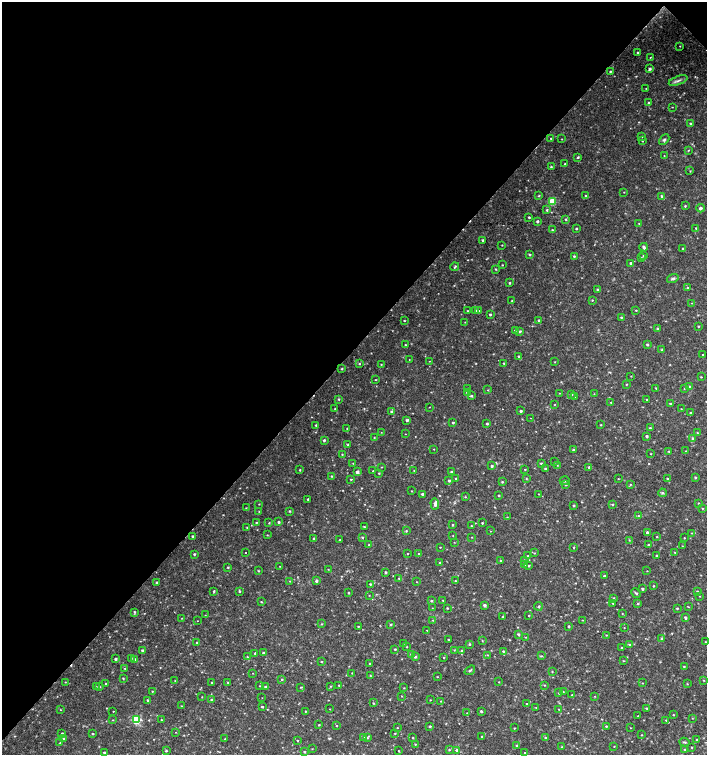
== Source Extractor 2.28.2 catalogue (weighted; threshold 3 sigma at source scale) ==
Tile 2 of 4 x 4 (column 2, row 1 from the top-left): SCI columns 1635-3043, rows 4519-6024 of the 6023 x 6029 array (HDU 1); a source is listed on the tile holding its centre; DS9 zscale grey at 2 x 2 block average (1 PNG px = mean of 2 x 2 image px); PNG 709 x 757 px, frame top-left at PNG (2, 2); each listed source drawn as its Kron ellipse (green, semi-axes under 4 px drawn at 4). Shown black and unused: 47% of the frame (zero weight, under 2 of 3 exposures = <1% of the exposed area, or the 3 px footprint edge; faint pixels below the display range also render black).
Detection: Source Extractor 2.28.2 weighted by HDU 2 'WHT'; one run over the whole footprint, this tile lists its part. Background 0.0327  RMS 0.004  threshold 0.0181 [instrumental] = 3 sigma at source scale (4.5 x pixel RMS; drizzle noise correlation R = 1.50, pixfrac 1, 0.0396/0.0396 arcsec/px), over >= 5 px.
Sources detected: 398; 1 cosmic-ray / hot-pixel residue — neither listed nor drawn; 3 inside a brighter listed object's ellipse — not listed separately; the other 394 listed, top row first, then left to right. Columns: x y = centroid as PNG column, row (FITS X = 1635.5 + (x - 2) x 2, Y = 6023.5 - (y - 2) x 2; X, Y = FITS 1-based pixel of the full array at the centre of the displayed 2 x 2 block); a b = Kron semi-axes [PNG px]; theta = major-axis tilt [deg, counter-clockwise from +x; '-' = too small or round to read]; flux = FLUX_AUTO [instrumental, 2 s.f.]
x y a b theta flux
680 46 2 2 - 0.39
638 53 3 2 - 0.94
650 57 2 2 - 0.45
650 69 4 3 - 1.7
610 72 3 2 - 0.82
678 81 10 3 20 2.5
646 88 2 2 - 0.33
649 103 3 3 - 0.89
672 107 2 2 - 0.41
690 123 3 2 - 0.88
642 136 2 2 - 0.6
551 138 3 2 - 0.61
562 139 2 2 - 0.47
664 139 6 3 45 1.9
642 140 2 2 - 0.8
688 150 3 2 - 0.54
664 156 2 2 - 0.39
578 157 3 2 - 0.94
565 164 2 2 - 0.73
551 167 3 3 - 0.81
690 171 2 2 - 0.59
624 192 2 2 - 0.36
539 196 3 3 - 0.79
585 196 2 2 - 0.57
661 196 4 3 - 1
552 202 4 3 - 20
685 206 3 2 - 0.83
700 208 4 3 - 2
547 210 3 3 - 0.99
529 217 2 2 - 0.97
566 219 3 2 - 1
537 221 2 2 - 1.8
639 223 2 2 - 0.5
576 228 2 2 - 0.83
696 228 3 2 - 0.63
552 230 3 2 - 0.79
482 240 3 2 - 1
502 245 2 2 - 0.44
644 247 4 2 - 1.7
683 248 2 2 - 0.54
530 254 3 3 - 0.9
574 256 3 3 - 0.88
643 256 2 2 - 0.66
641 258 3 3 - 0.87
631 263 2 2 - 1
502 265 2 2 - 0.53
455 267 4 2 - 0.97
496 269 4 2 - 0.64
673 278 6 3 16 1.9
510 283 3 2 - 0.86
687 288 3 2 - 0.76
597 289 3 2 - 0.87
592 300 3 2 - 0.6
512 301 3 2 - 0.76
691 303 2 2 - 0.34
476 310 3 2 - 0.84
636 310 2 2 - 0.52
468 311 3 2 - 0.55
479 311 3 2 - 0.54
490 314 3 3 - 0.89
621 317 3 2 - 0.84
539 320 3 2 - 0.88
404 321 2 2 - 0.57
465 322 3 2 - 0.36
698 326 3 2 - 0.72
658 329 3 3 - 1.3
515 330 3 2 - 0.77
520 331 3 3 - 1.2
647 344 3 3 - 1.1
405 345 3 2 - 0.64
662 350 3 3 - 0.93
703 354 2 2 - 0.53
518 356 3 3 - 0.91
409 359 2 2 - 0.28
429 361 2 2 - 0.33
555 362 3 2 - 0.4
504 363 3 2 - 0.95
359 364 3 2 - 0.66
381 364 2 2 - 0.53
342 369 3 2 - 0.78
631 376 2 2 - 0.38
701 377 3 2 - 0.55
376 380 3 2 - 0.5
626 384 2 2 - 0.56
689 386 3 3 - 0.84
656 388 2 2 - 0.6
684 388 2 2 - 0.44
468 389 3 3 - 0.68
488 390 2 2 - 0.48
467 392 3 3 - 1.1
559 393 2 2 - 0.36
572 394 2 2 - 0.41
594 394 3 2 - 0.43
471 396 3 3 - 1
575 396 3 2 - 0.56
339 399 3 3 - 0.94
647 399 3 2 - 0.77
611 402 2 2 - 0.58
670 404 4 2 - 1
554 405 3 2 - 0.43
430 407 2 2 - 0.37
335 409 3 2 - 0.79
681 409 2 2 - 0.43
521 411 3 2 - 1.3
391 412 3 3 - 1.2
690 413 3 2 - 0.83
530 418 2 2 - 0.46
407 420 3 3 - 1.3
453 423 3 2 - 0.98
487 424 3 3 - 1.1
316 425 3 2 - 0.7
601 425 3 2 - 0.62
347 428 2 2 - 0.51
650 428 3 3 - 0.87
381 432 2 2 - 0.32
697 433 3 2 - 0.65
405 434 2 2 - 0.3
647 436 3 2 - 1.5
374 437 2 2 - 0.49
692 438 4 3 - 0.84
324 440 3 2 - 1.3
348 445 3 2 - 0.88
434 449 2 2 - 0.43
573 450 2 2 - 1
669 451 2 2 - 0.53
685 451 2 2 - 0.39
342 454 3 2 - 0.56
651 454 3 2 - 0.47
555 462 2 2 - 0.38
353 463 3 2 - 0.55
541 463 3 2 - 0.86
557 465 2 2 - 0.4
492 466 3 3 - 1.2
381 467 3 2 - 0.43
589 467 3 2 - 0.88
525 469 2 2 - 0.51
545 469 3 2 - 0.75
300 470 3 2 - 0.74
414 470 3 2 - 0.4
373 471 3 2 - 0.61
357 472 3 3 - 2.2
451 472 3 2 - 0.77
379 473 2 2 - 0.59
332 476 3 2 - 0.75
695 477 3 3 - 0.97
526 478 3 2 - 0.63
351 479 2 2 - 1.8
456 479 3 3 - 1.1
618 479 3 2 - 0.41
667 479 3 2 - 0.73
449 481 3 2 - 1.2
565 481 5 3 - 1.4
502 482 3 3 - 0.86
630 484 3 2 - 0.62
566 485 3 2 - 0.57
411 491 2 2 - 0.38
662 493 4 3 - 1
422 494 3 2 - 1.4
539 494 3 2 - 0.4
499 495 3 2 - 0.65
465 497 3 2 - 0.63
308 499 2 2 - 0.62
698 503 3 2 - 0.53
259 504 2 2 - 0.44
435 504 6 4 -87 3.5
612 504 3 3 - 0.75
573 506 3 3 - 0.98
246 508 3 2 - 0.44
702 508 3 2 - 0.63
259 511 2 2 - 0.39
289 511 3 3 - 0.72
638 516 3 2 - 0.68
507 517 3 2 - 0.41
279 522 3 2 - 0.9
256 523 3 2 - 0.72
269 523 2 2 - 0.61
482 523 2 2 - 0.71
452 525 2 2 - 0.66
471 526 2 2 - 0.51
247 527 2 2 - 0.67
364 527 2 2 - 0.52
406 531 3 2 - 0.64
491 531 2 2 - 0.35
647 532 3 3 - 1.3
692 533 3 2 - 0.53
267 535 2 2 - 0.47
453 535 2 2 - 0.35
192 536 2 2 - 0.9
362 537 3 2 - 0.85
472 537 3 2 - 0.34
657 537 3 2 - 0.52
684 538 2 2 - 0.48
313 539 3 3 - 0.86
340 540 3 3 - 0.86
629 540 3 2 - 0.49
454 542 3 2 - 0.42
369 545 2 2 - 0.44
649 545 3 2 - 1.7
682 546 2 2 - 0.34
440 547 2 2 - 0.46
574 547 2 2 - 0.58
675 552 3 2 - 0.81
245 553 2 2 - 2.1
534 553 3 2 - 0.53
194 554 3 3 - 0.97
407 554 2 2 - 0.46
419 554 2 2 - 0.46
528 556 2 2 - 0.44
657 556 3 2 - 0.8
501 561 2 2 - 0.65
524 561 3 3 - 0.82
440 563 3 2 - 0.82
525 564 4 3 - 1.3
280 566 2 2 - 0.32
529 566 3 3 - 0.87
228 567 3 2 - 0.82
328 569 2 2 - 0.4
258 571 3 2 - 0.61
647 571 2 2 - 0.36
385 572 3 2 - 1.1
604 576 2 2 - 1.3
399 578 3 2 - 0.63
290 581 2 2 - 0.42
316 581 4 3 - 1.7
455 581 3 2 - 0.74
157 582 2 2 - 1.1
416 582 2 2 - 0.3
370 584 3 3 - 0.85
654 586 2 2 - 0.63
642 589 3 2 - 1.3
214 591 3 2 - 0.92
239 591 3 2 - 0.85
698 591 3 2 - 1.1
349 593 3 2 - 0.64
636 593 5 3 - 1.3
369 595 2 2 - 0.46
700 596 3 2 - 0.4
614 598 3 2 - 0.89
443 600 3 2 - 0.55
431 601 3 2 - 1
261 602 2 2 - 0.53
613 603 2 2 - 0.68
638 603 3 3 - 0.79
484 605 3 3 - 1.9
538 606 4 3 - 0.9
688 607 3 2 - 0.48
432 608 2 2 - 0.34
447 608 3 2 - 0.58
677 608 3 2 - 0.88
134 612 4 2 - 0.96
622 613 2 2 - 0.42
205 615 2 2 - 0.29
528 615 2 2 - 0.43
502 617 2 2 - 0.54
182 618 3 2 - 0.44
685 618 4 2 - 1.2
433 620 2 2 - 0.58
582 620 2 2 - 0.39
197 621 2 2 - 0.32
322 624 3 2 - 0.58
391 624 3 2 - 0.78
358 626 2 2 - 0.59
569 626 3 2 - 0.95
624 628 2 2 - 0.36
427 630 2 2 - 0.34
518 634 3 2 - 1.5
606 635 2 2 - 0.46
525 637 2 2 - 0.42
661 638 3 3 - 0.98
448 639 2 2 - 0.67
482 640 3 2 - 0.57
197 642 2 2 - 0.8
705 642 2 2 - 0.49
403 644 3 2 - 0.58
470 644 3 3 - 0.84
630 645 3 3 - 1.5
406 647 2 2 - 0.45
622 648 3 2 - 0.8
395 649 2 2 - 0.7
142 650 3 2 - 1.1
454 650 3 2 - 0.53
462 651 3 2 - 0.79
503 651 3 3 - 1
255 653 3 3 - 1.1
263 653 2 2 - 0.8
411 654 4 3 - 1.3
488 655 3 2 - 0.5
541 656 4 2 - 0.82
247 657 3 2 - 0.57
415 657 4 4 - 1.6
444 657 3 3 - 0.69
131 658 3 3 - 0.75
116 659 3 2 - 2
135 659 3 3 - 1.1
623 661 2 2 - 0.54
321 662 2 2 - 0.55
370 663 2 2 - 0.52
684 667 3 3 - 0.78
125 668 2 2 - 0.48
470 670 6 2 37 1.2
552 672 3 2 - 0.51
253 673 2 2 - 0.32
352 673 3 2 - 0.42
370 675 3 2 - 0.51
437 677 2 2 - 0.48
123 678 3 2 - 0.66
282 679 3 2 - 0.72
704 680 2 2 - 0.5
175 681 2 2 - 0.47
65 682 2 2 - 0.4
499 682 2 2 - 0.36
212 683 2 2 - 0.71
228 683 4 2 - 0.81
642 683 2 2 - 0.42
106 684 3 2 - 0.62
687 684 3 2 - 0.48
339 685 2 2 - 0.55
544 685 3 2 - 0.57
259 686 2 2 - 0.34
265 686 3 2 - 0.94
330 686 3 2 - 0.54
96 687 2 2 - 0.49
100 687 2 2 - 0.35
300 687 3 2 - 0.64
404 688 2 2 - 0.44
152 691 2 2 - 0.53
563 692 2 2 - 0.38
559 693 2 2 - 0.63
572 695 4 3 - 0.98
401 696 3 2 - 0.4
595 696 2 2 - 0.43
202 697 2 2 - 0.4
262 698 2 2 - 0.39
147 700 2 2 - 1.4
211 700 3 2 - 0.71
430 700 2 2 - 0.44
441 701 2 2 - 0.41
373 703 3 3 - 0.66
527 704 2 2 - 0.5
181 706 2 2 - 0.43
262 707 2 2 - 0.82
536 707 3 2 - 0.53
646 708 2 2 - 0.71
330 709 2 2 - 0.33
559 709 2 2 - 0.48
60 710 3 2 - 0.44
113 711 2 2 - 0.65
305 711 3 2 - 0.59
481 711 3 2 - 1.1
467 713 2 2 - 0.41
673 714 2 2 - 0.57
638 716 2 2 - 0.42
692 718 2 2 - 0.42
113 720 2 2 - 0.43
136 720 4 4 - 39
161 720 3 2 - 0.54
666 720 2 2 - 0.51
319 725 2 2 - 0.63
337 726 2 2 - 0.52
430 726 3 2 - 0.97
606 726 3 2 - 0.69
397 728 2 2 - 0.44
514 728 3 2 - 0.5
631 728 2 2 - 0.36
175 732 2 2 - 0.32
62 733 3 2 - 0.72
395 733 2 2 - 0.49
93 734 2 2 - 0.75
642 735 2 2 - 0.56
364 737 3 3 - 0.76
482 737 2 2 - 0.74
367 738 3 3 - 0.89
413 738 2 2 - 0.68
545 738 3 2 - 0.64
63 739 3 2 - 0.76
225 739 3 2 - 0.66
697 740 3 3 - 1
297 741 2 2 - 0.57
684 742 5 3 - 1.1
60 743 2 2 - 0.48
415 744 3 2 - 0.55
516 745 3 2 - 0.8
614 746 2 2 - 0.41
562 747 3 2 - 0.57
692 747 2 2 - 0.67
312 749 2 2 - 0.4
685 749 3 2 - 0.8
166 750 3 3 - 0.91
449 750 3 2 - 0.66
457 750 3 3 - 2
398 751 3 2 - 0.51
104 752 3 2 - 0.76
304 752 3 2 - 0.88
525 753 3 2 - 0.81
Diffuse or blended objects may show on this block-average render without a row.